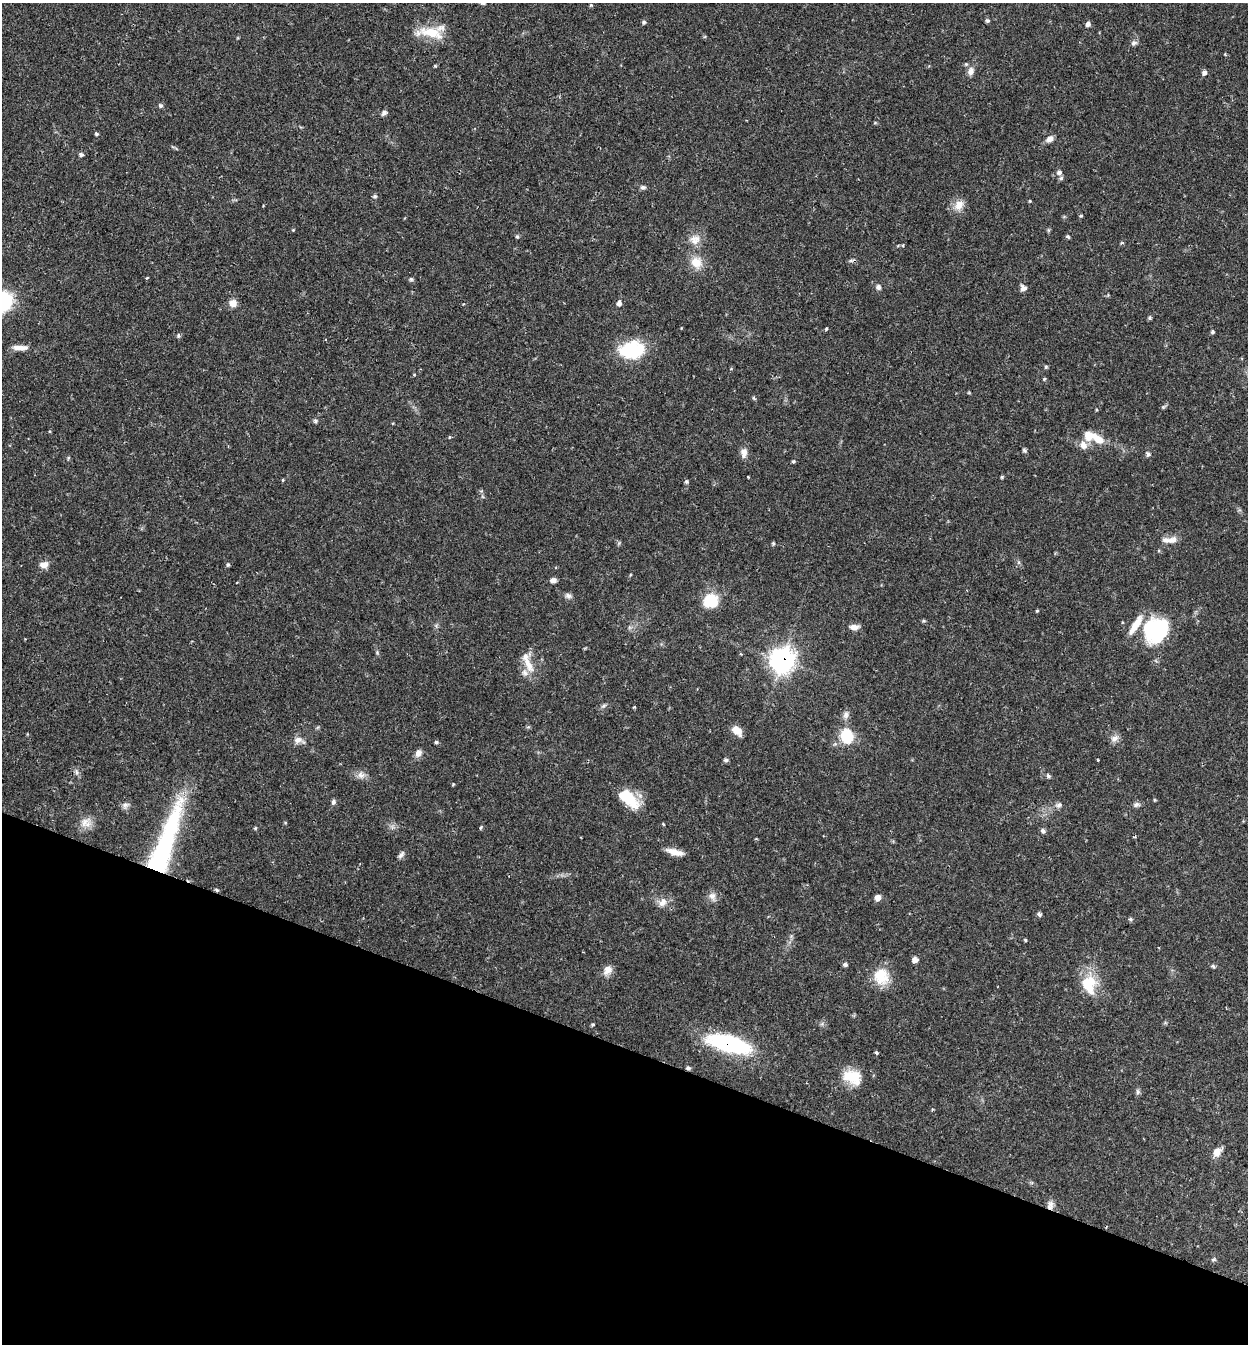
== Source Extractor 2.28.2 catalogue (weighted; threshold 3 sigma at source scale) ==
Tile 15 of 4 x 4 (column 3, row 4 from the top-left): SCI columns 2685-3930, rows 29-1370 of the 5497 x 5417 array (HDU 1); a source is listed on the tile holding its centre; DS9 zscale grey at full resolution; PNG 1250 x 1346 px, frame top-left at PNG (2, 3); no overlay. Shown black and unused: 22% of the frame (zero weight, under 2 of 3 exposures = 3% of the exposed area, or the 3 px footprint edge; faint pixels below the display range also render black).
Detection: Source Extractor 2.28.2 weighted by HDU 2 'WHT'; one run over the whole footprint, this tile lists its part. Background 0.0653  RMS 0.0051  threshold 0.023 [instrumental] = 3 sigma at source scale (4.5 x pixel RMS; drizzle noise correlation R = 1.50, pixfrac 1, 0.05/0.05 arcsec/px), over >= 5 px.
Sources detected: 124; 6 inside a brighter listed object's ellipse — not listed separately; the other 118 listed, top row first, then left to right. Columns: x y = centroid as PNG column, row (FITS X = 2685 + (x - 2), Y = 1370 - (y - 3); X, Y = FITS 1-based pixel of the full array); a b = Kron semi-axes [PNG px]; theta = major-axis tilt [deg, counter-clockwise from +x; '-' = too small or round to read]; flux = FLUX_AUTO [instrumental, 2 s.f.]
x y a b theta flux
591 5 4 4 - 0.51
987 21 6 5 - 0.83
644 22 5 5 - 0.9
1088 24 6 5 - 1.7
431 33 36 13 -15 12
1134 43 8 7 - 1.4
435 66 4 3 - 0.54
971 71 11 8 69 2.8
1204 73 7 6 - 1.3
160 105 6 5 - 0.98
384 113 7 5 39 1.4
96 134 4 4 - 0.74
1050 139 9 7 33 2.5
81 154 6 5 - 1.1
1059 172 6 6 - 1.5
643 187 7 6 - 1.1
375 196 6 5 - 0.9
1030 201 4 4 - 0.45
959 205 15 11 59 5.1
1081 216 5 3 - 0.48
293 230 4 4 - 0.38
517 236 5 4 - 0.74
1068 236 5 4 - 0.74
695 240 15 13 12 5
851 260 9 4 9 0.94
696 262 15 13 -51 7.5
146 278 4 3 - 0.49
411 279 6 5 - 0.84
878 287 7 6 - 1.5
1023 288 7 7 - 2.2
233 303 8 8 - 4.3
619 303 6 5 - 2
1150 318 5 5 - 0.8
826 329 4 3 - 0.77
1213 332 5 5 - 0.83
178 336 6 5 - 0.88
20 348 20 6 -2 3.7
632 350 28 18 9 26
1046 367 5 4 - 0.7
414 374 4 3 - 0.37
1044 379 5 3 - 0.52
754 398 6 3 -71 0.62
315 421 6 5 - 0.98
449 437 5 3 - 0.4
1098 439 21 10 -33 7.1
1083 445 12 10 -54 3.6
1024 450 6 5 - 0.95
744 453 13 8 86 3
1148 454 7 5 -34 1.1
68 458 5 3 - 0.55
793 461 5 4 - 0.66
748 477 3 2 - 0.56
1002 477 4 4 - 0.62
283 480 5 3 - 0.41
686 481 5 5 - 0.9
1172 540 16 9 21 3.6
773 543 5 4 - 0.61
44 565 11 8 9 3.3
228 565 5 4 - 0.75
553 580 7 5 17 2.1
568 596 9 6 -22 1.6
711 601 13 13 - 17
1037 611 5 3 - 0.49
923 621 6 4 18 0.58
1136 625 30 8 59 7.3
854 627 11 7 1 3
1157 630 24 21 43 51
377 652 6 4 -58 0.7
782 660 10 10 - 260
529 665 25 9 -64 7.1
603 706 8 4 31 0.99
846 715 11 7 78 2.2
737 730 13 8 -44 5.1
846 736 14 12 -73 17
1114 739 11 9 36 2.5
299 740 15 9 -10 3.1
436 742 5 4 - 0.76
418 753 9 7 66 2.6
726 760 5 4 - 1.1
76 772 10 3 -75 1.2
361 775 11 9 -43 2.7
1048 776 6 5 - 0.93
453 784 4 3 - 0.44
628 799 27 13 -41 17
333 802 7 5 74 1.2
125 805 10 7 25 1.8
1058 805 9 7 6 1.5
1136 805 9 6 26 1.4
84 822 19 10 38 4.7
663 824 4 3 - 0.46
255 828 4 4 - 0.51
481 828 6 3 70 0.57
1043 831 7 5 -53 1.3
164 846 91 17 70 91
675 852 20 6 -15 4.7
401 854 11 5 59 1.5
217 890 5 4 - 0.7
712 896 12 9 -71 2.9
877 898 7 6 - 2.5
663 902 13 9 51 3.6
1039 914 5 4 - 1.1
1130 919 6 5 - 0.85
1025 940 4 3 - 0.51
915 960 7 6 - 2.1
845 965 6 5 - 0.93
1213 966 5 4 - 0.78
608 970 13 10 50 3.6
881 976 22 20 -62 11
1091 981 21 14 -34 11
593 1025 4 4 - 0.64
729 1044 42 15 -15 59
876 1053 4 3 - 1.7
688 1068 6 4 -1 0.88
852 1077 25 17 -24 12
1138 1092 8 5 -84 1.1
1217 1152 11 9 56 3.7
1050 1205 12 8 82 2.6
1213 1259 6 4 1 0.74
Overlapping masked pixels (flux is a lower limit): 5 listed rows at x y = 782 660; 164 846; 217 890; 729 1044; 1050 1205